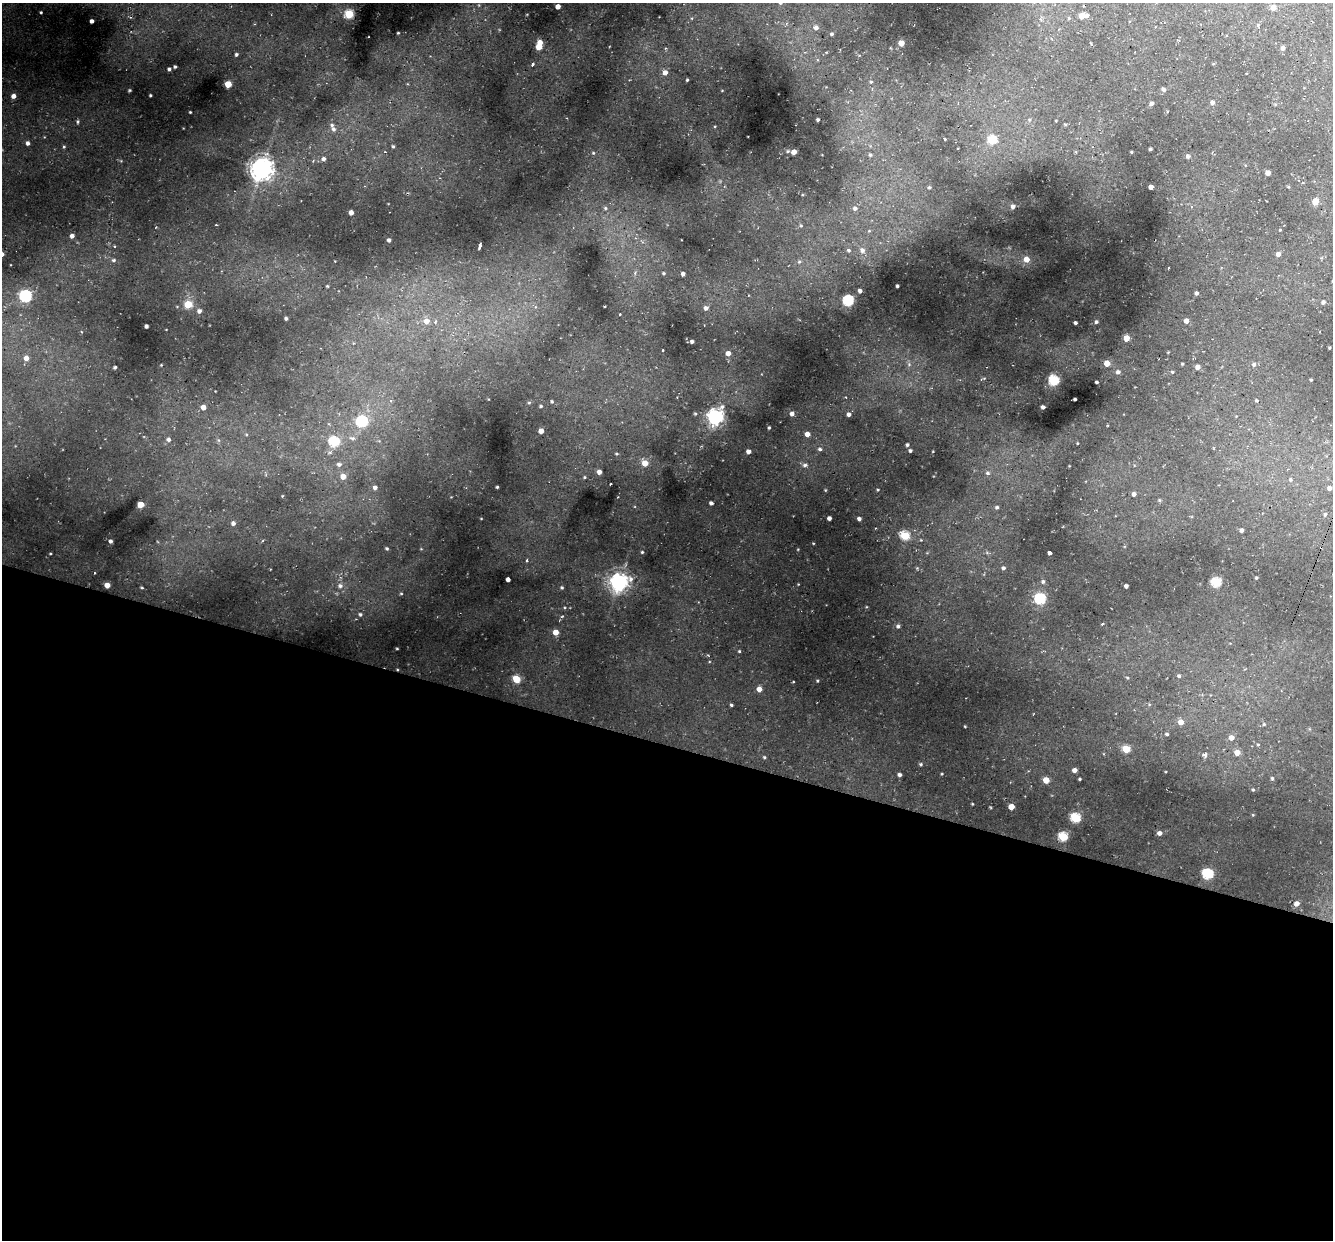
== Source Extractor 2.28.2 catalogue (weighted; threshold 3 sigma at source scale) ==
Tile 14 of 4 x 4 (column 2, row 4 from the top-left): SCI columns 1353-2683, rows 371-1608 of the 5450 x 5447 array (HDU 1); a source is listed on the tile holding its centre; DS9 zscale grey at full resolution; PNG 1335 x 1242 px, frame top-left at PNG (2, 3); no overlay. Shown black and unused: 40% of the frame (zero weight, under 2 of 3 exposures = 6% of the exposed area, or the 3 px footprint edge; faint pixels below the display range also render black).
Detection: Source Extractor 2.28.2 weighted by HDU 2 'WHT'; one run over the whole footprint, this tile lists its part. Background 0.0372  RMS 0.0052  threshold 0.0235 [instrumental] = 3 sigma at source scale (4.5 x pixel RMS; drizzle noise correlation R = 1.50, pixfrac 1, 0.05/0.05 arcsec/px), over >= 5 px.
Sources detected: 215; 4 cosmic-ray / hot-pixel residue — not listed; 2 inside a brighter listed object's ellipse — not listed separately; the other 209 listed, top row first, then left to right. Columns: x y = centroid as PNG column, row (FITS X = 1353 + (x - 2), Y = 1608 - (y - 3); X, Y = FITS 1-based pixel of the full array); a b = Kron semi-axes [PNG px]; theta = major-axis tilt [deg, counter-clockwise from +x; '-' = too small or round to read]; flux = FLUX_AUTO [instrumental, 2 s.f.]
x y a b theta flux
780 3 5 4 - 0.64
558 6 4 4 - 3.2
1273 7 5 5 - 3
41 12 3 2 - 0.44
349 14 5 5 - 23
1082 16 5 4 - 4.5
1087 16 5 4 - 0.9
1069 18 5 4 - 0.53
92 21 3 3 - 1.4
1258 25 4 4 - 0.61
816 28 7 6 - 2.1
398 33 3 2 - 0.42
831 34 6 5 - 0.87
901 43 4 4 - 5.4
539 47 5 5 - 7.3
1283 48 5 4 - 1.4
236 54 4 4 - 0.73
532 65 3 3 - 1.5
175 67 3 3 - 0.64
169 69 4 3 - 0.92
665 72 6 5 - 2.5
687 80 3 3 - 0.5
871 82 5 5 - 0.72
228 84 4 4 - 10
1163 89 5 5 - 1.3
129 90 5 3 - 0.44
150 95 3 2 - 0.49
14 96 4 4 - 2.1
1212 102 5 5 - 1.6
1151 103 4 4 - 1.6
190 112 3 2 - 0.37
818 119 3 3 - 0.83
78 122 6 3 73 0.63
1065 124 5 3 - 0.43
334 129 6 5 - 1.2
944 139 3 3 - 0.97
992 140 5 5 - 20
28 143 4 4 - 1.3
64 147 4 4 - 0.5
393 147 4 3 - 0.53
1150 149 3 3 - 0.61
788 151 4 3 - 0.56
794 152 4 4 - 4
1131 152 3 2 - 0.4
593 153 5 5 - 0.55
870 155 5 5 - 0.8
1188 156 4 4 - 1.2
324 159 4 4 - 1.2
262 168 7 7 - 370
1268 173 4 4 - 2.9
929 187 4 4 - 0.68
1151 187 4 4 - 2.2
1315 202 5 4 - 8.3
1013 206 5 5 - 1.7
605 208 6 5 - 0.76
855 208 7 7 - 1.4
351 212 4 4 - 2.4
801 226 6 3 -19 0.6
1280 230 3 3 - 0.37
72 236 4 4 - 1.7
389 240 4 4 - 1.1
480 246 6 3 77 2.8
848 250 6 5 - 0.92
862 250 7 6 - 2
1278 254 4 4 - 2.1
1026 259 6 6 - 4.4
114 260 5 4 - 0.78
799 262 6 5 - 0.85
1168 268 3 2 - 0.4
635 273 6 5 - 1
663 273 5 4 - 0.6
683 274 4 4 - 1.4
327 286 4 4 - 0.47
897 286 3 3 - 0.74
860 291 4 4 - 1.4
1196 293 3 3 - 1
26 296 6 5 - 62
848 300 5 5 - 41
1323 302 5 4 - 1.3
188 304 5 5 - 15
706 308 5 5 - 1.5
199 311 5 5 - 1.5
620 314 3 2 - 0.65
286 318 4 3 - 1.1
426 321 6 6 - 3
1186 321 4 4 - 3
435 322 5 4 - 0.67
1096 322 5 5 - 0.93
1075 323 3 3 - 0.97
146 326 4 4 - 1.4
1126 338 4 4 - 6.7
692 341 4 3 - 1.1
1329 348 3 2 - 0.39
663 350 3 2 - 0.69
728 353 4 4 - 2.4
26 358 5 5 - 3.3
1107 363 4 4 - 7
1182 364 3 3 - 0.39
1254 364 6 5 - 1.2
161 365 3 3 - 0.34
115 367 3 3 - 0.75
1198 367 4 4 - 2.1
1118 372 7 6 - 1.3
1172 372 4 3 - 0.55
1054 380 5 5 - 33
1311 380 4 2 - 0.36
1096 382 3 3 - 0.69
1075 399 3 3 - 0.78
1257 400 4 4 - 0.6
552 401 4 3 - 0.55
529 403 5 3 - 0.45
541 406 3 3 - 0.61
203 407 5 5 - 2.6
1043 407 3 3 - 1.4
792 414 5 4 - 1.8
849 414 4 4 - 1.7
715 417 7 6 - 150
362 421 6 6 - 37
769 428 3 3 - 0.56
541 431 4 4 - 3.4
807 434 4 4 - 3
168 439 6 5 - 1.3
334 442 6 5 - 32
1077 443 4 2 - 0.31
907 445 4 3 - 0.76
820 449 6 4 -17 0.83
748 451 4 4 - 2.1
910 451 3 3 - 0.79
617 454 4 3 - 0.49
645 463 5 5 - 5.8
339 464 6 5 - 1.2
805 465 7 5 2 1.2
1069 466 3 2 - 0.3
599 472 4 4 - 2.5
987 473 7 6 - 1.2
343 476 5 5 - 3.7
584 477 4 4 - 0.49
1290 480 5 3 - 0.57
375 487 5 4 - 1.3
497 487 3 3 - 0.43
1329 488 5 5 - 1.6
878 490 3 3 - 0.38
1134 494 5 4 - 1.7
282 496 3 2 - 0.37
1160 500 6 4 72 0.54
711 503 4 4 - 1.2
141 504 5 4 - 7.3
997 507 4 4 - 0.81
1325 514 4 3 - 0.49
829 518 4 4 - 1.7
859 519 4 3 - 1.4
233 523 5 4 - 1.4
1241 530 4 4 - 1.3
905 536 5 5 - 23
110 541 4 3 - 1.1
387 548 4 3 - 0.59
642 552 4 4 - 0.51
1049 552 4 3 - 3.5
526 560 5 3 - 0.63
1003 568 4 4 - 0.92
1256 578 3 3 - 0.53
508 579 4 4 - 2.1
619 582 7 6 - 190
1043 582 6 5 - 0.87
1216 582 5 5 - 29
107 585 4 4 - 4.3
340 586 6 6 - 1.4
1126 586 4 4 - 1.2
142 588 4 3 - 0.44
562 588 4 4 - 0.59
401 593 5 3 - 0.43
1040 599 6 5 - 44
360 614 5 4 - 0.81
1102 624 3 2 - 0.79
898 626 5 5 - 1.1
556 632 4 4 - 4.9
397 649 3 2 - 0.37
739 651 4 3 - 0.44
1179 676 5 4 - 0.71
1127 677 4 3 - 0.37
516 679 5 5 - 14
817 681 4 3 - 0.43
759 689 5 4 - 3.1
731 705 3 3 - 0.57
1181 722 5 5 - 3.9
1264 724 5 4 - 0.57
965 726 3 2 - 0.35
1167 734 4 3 - 0.68
1231 738 5 5 - 2.7
1258 745 4 4 - 0.44
1126 749 5 4 - 14
1237 753 4 4 - 4.8
1204 755 4 4 - 3.7
764 757 4 4 - 0.54
921 764 4 3 - 0.57
1075 770 5 4 - 2.2
942 774 3 3 - 0.38
899 775 4 4 - 1.3
1272 778 3 3 - 0.56
1080 779 3 3 - 0.54
1046 780 5 4 - 7.2
1253 790 3 3 - 0.46
972 804 3 3 - 0.39
1011 807 5 4 - 5.5
1076 818 5 5 - 31
1159 833 4 4 - 2
1063 837 5 5 - 25
1208 874 5 5 - 39
1296 904 5 5 - 2.2
Isophote crosses this tile's border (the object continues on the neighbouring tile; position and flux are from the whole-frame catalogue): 3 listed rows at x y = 780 3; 558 6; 1329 488